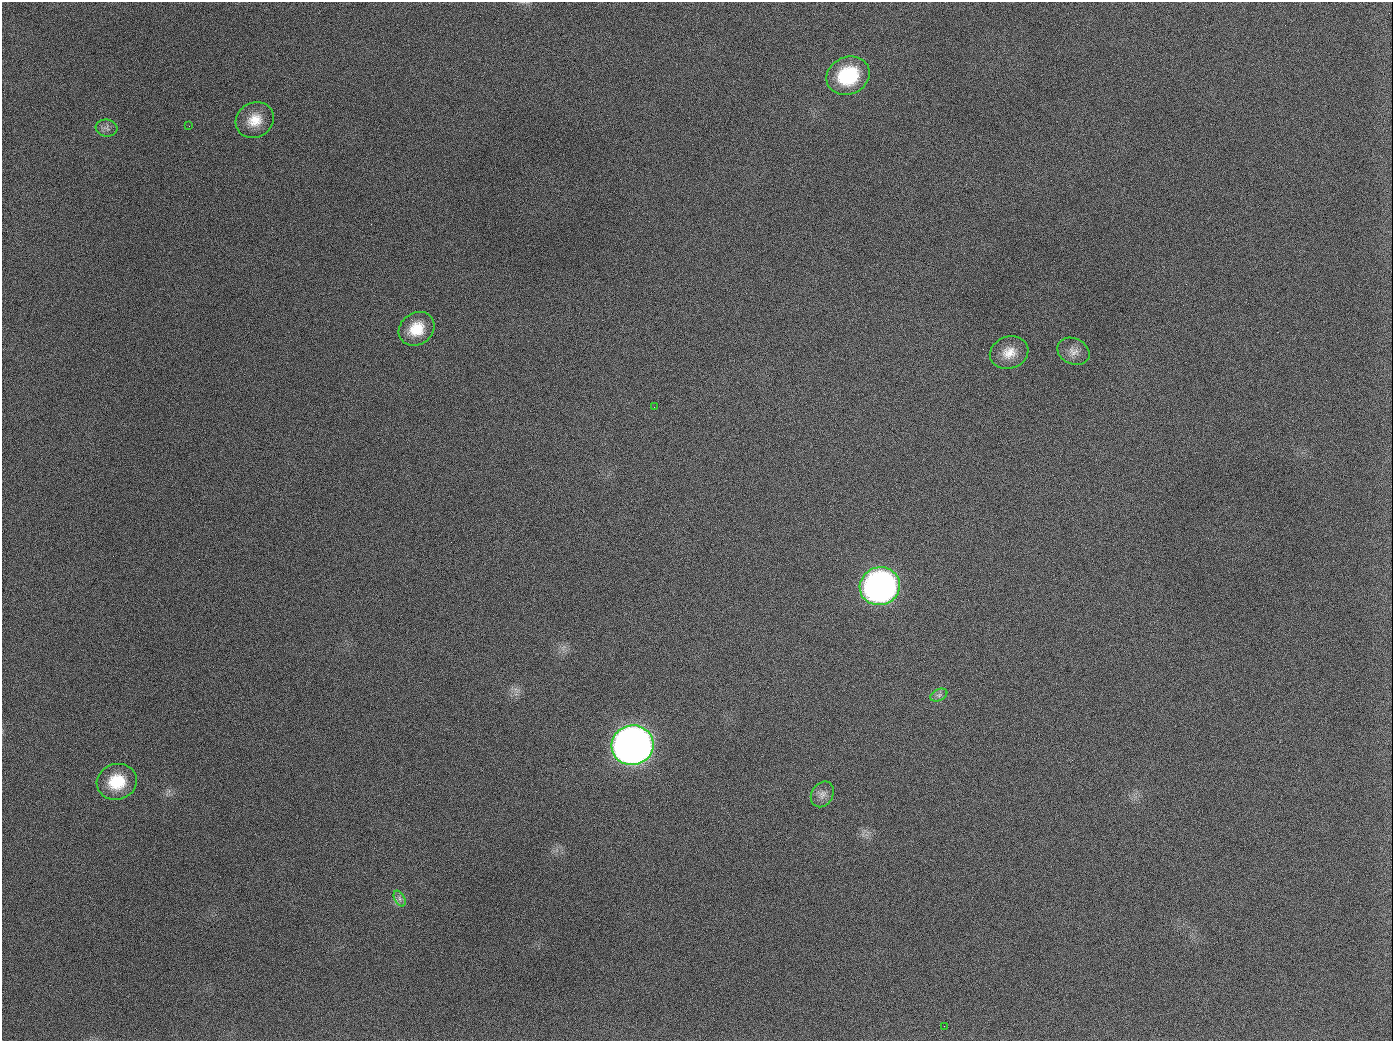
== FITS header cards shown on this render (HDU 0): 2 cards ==
NAXIS1  =                 1391
NAXIS2  =                 1039

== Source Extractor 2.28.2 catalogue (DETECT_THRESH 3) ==
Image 1391 x 1039 px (HDU 0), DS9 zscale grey, 1 PNG px = 1 image px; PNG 1395 x 1043 px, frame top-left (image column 1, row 1039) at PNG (2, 2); each listed source drawn as its Kron ellipse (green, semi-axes under 4 px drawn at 4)
Background 1570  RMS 71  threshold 212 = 3 sigma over >= 5 px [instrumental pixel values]
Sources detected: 15; all 15 listed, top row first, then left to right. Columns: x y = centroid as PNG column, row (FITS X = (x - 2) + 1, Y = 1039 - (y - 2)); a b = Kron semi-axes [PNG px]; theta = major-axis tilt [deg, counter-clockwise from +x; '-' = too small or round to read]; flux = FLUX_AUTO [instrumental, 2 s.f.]
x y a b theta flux
848 76 22 18 24 3.1e+05
255 120 20 17 32 9.9e+04
189 126 2 2 - 1.2e+04
106 128 11 8 -7 2.2e+04
417 329 19 16 36 1.2e+05
1073 351 17 13 -25 4.4e+04
1009 353 20 16 21 7.8e+04
654 407 3 2 - 5.8e+03
880 586 20 19 - 2.3e+06
939 695 9 5 25 1.7e+04
633 745 21 20 - 5.1e+06
117 782 20 18 16 1.8e+05
822 794 14 10 57 3.5e+04
400 899 8 5 -60 1.5e+04
944 1026 2 2 - 6.6e+03